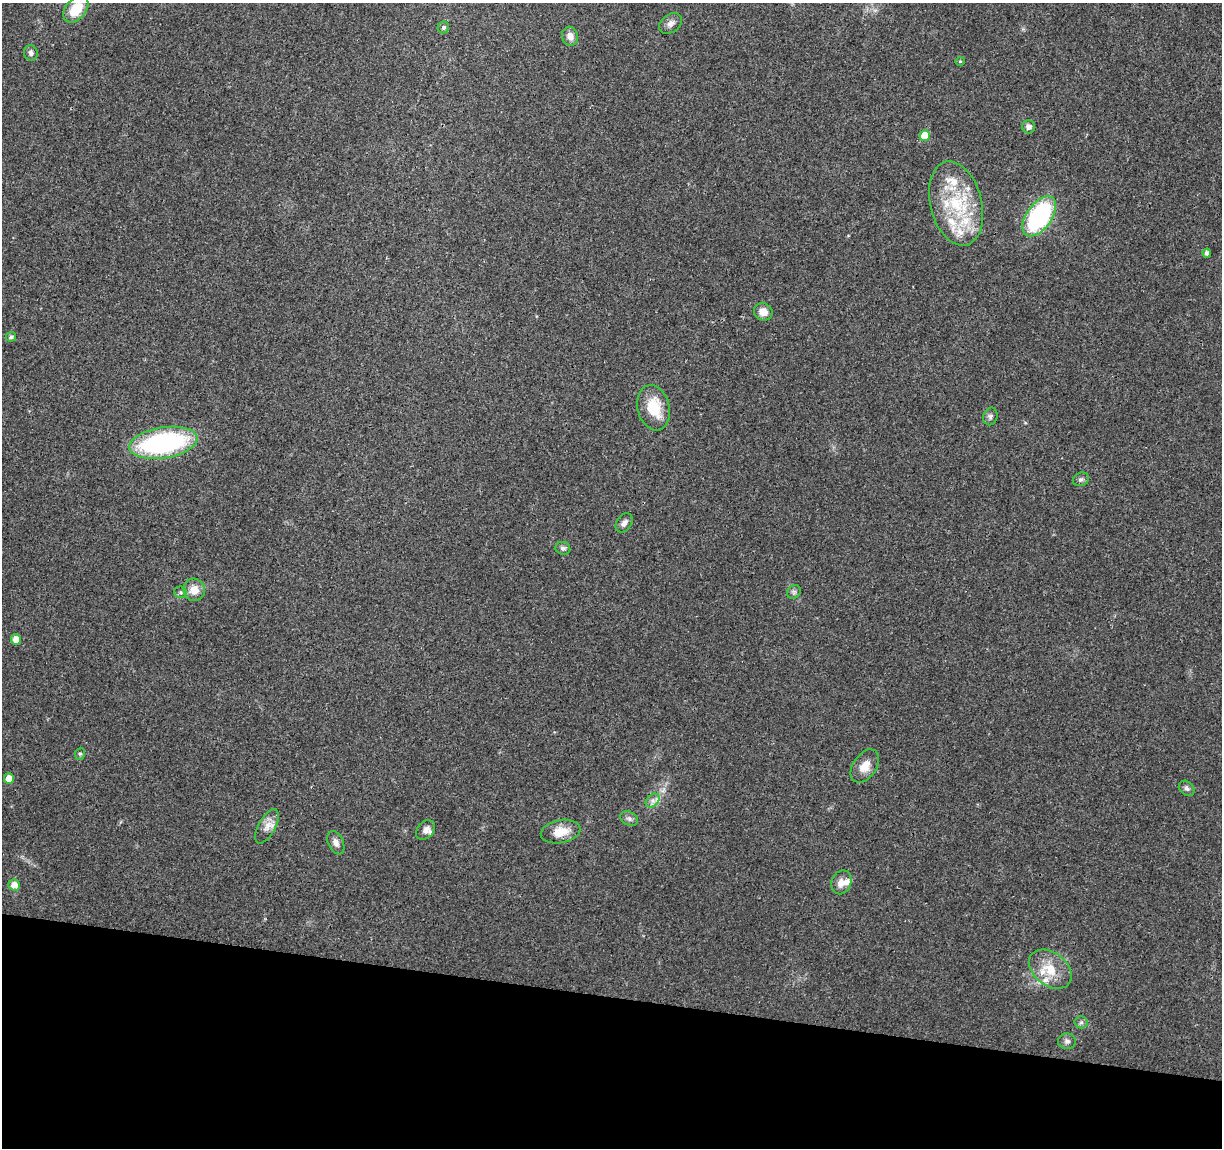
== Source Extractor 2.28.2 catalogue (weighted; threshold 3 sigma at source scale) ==
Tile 15 of 4 x 4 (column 3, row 4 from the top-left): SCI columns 2447-3666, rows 228-1373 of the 4896 x 5099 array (HDU 1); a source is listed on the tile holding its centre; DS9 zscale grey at full resolution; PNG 1224 x 1150 px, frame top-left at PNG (2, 3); each listed source drawn as its Kron ellipse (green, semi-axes under 4 px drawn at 4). Shown black and unused: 13% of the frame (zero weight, under 3 of 4 exposures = <1% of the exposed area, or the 3 px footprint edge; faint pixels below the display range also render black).
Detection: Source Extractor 2.28.2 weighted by HDU 2 'WHT'; one run over the whole footprint, this tile lists its part. Background 0.0204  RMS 0.0029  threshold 0.0131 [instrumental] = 3 sigma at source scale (4.5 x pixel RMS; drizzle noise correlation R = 1.50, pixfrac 1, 0.0396/0.0396 arcsec/px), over >= 5 px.
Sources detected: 47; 9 inside a brighter listed object's ellipse — not listed separately; the other 38 listed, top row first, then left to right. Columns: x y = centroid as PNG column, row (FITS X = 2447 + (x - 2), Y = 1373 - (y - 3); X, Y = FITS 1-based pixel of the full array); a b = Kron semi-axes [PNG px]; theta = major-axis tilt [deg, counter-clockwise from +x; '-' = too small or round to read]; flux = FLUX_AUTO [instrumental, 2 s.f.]
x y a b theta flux
76 9 15 10 50 7.5
671 23 13 9 36 1.6
443 27 6 6 - 0.75
570 36 10 8 -74 1.9
31 53 8 6 -71 0.95
960 61 5 4 - 0.33
1029 127 7 6 - 1.2
925 136 5 5 - 5.9
956 203 43 26 -76 21
1039 216 23 12 55 39
1207 253 4 4 - 1.1
763 312 9 8 - 2.9
11 337 5 4 - 0.87
654 408 23 16 -76 9.2
990 416 9 7 76 0.93
163 443 34 15 9 49
1081 479 8 6 23 0.76
624 523 10 7 56 1.3
563 548 7 6 - 0.84
194 590 11 10 - 3.5
181 592 6 5 - 0.6
794 592 7 6 - 0.73
16 639 5 5 - 2.5
80 754 6 5 - 0.46
865 766 18 12 56 3.7
9 779 5 5 - 3.1
1187 788 9 6 -43 0.95
653 800 8 5 45 1.2
629 819 9 6 -28 0.99
267 826 19 8 61 2.5
425 830 11 8 48 1.5
561 832 20 11 10 5
336 843 12 7 -65 1.5
841 882 12 9 69 2.5
14 885 6 5 - 2.4
1050 969 24 16 -38 7
1081 1022 6 6 - 0.68
1067 1041 9 8 - 0.99